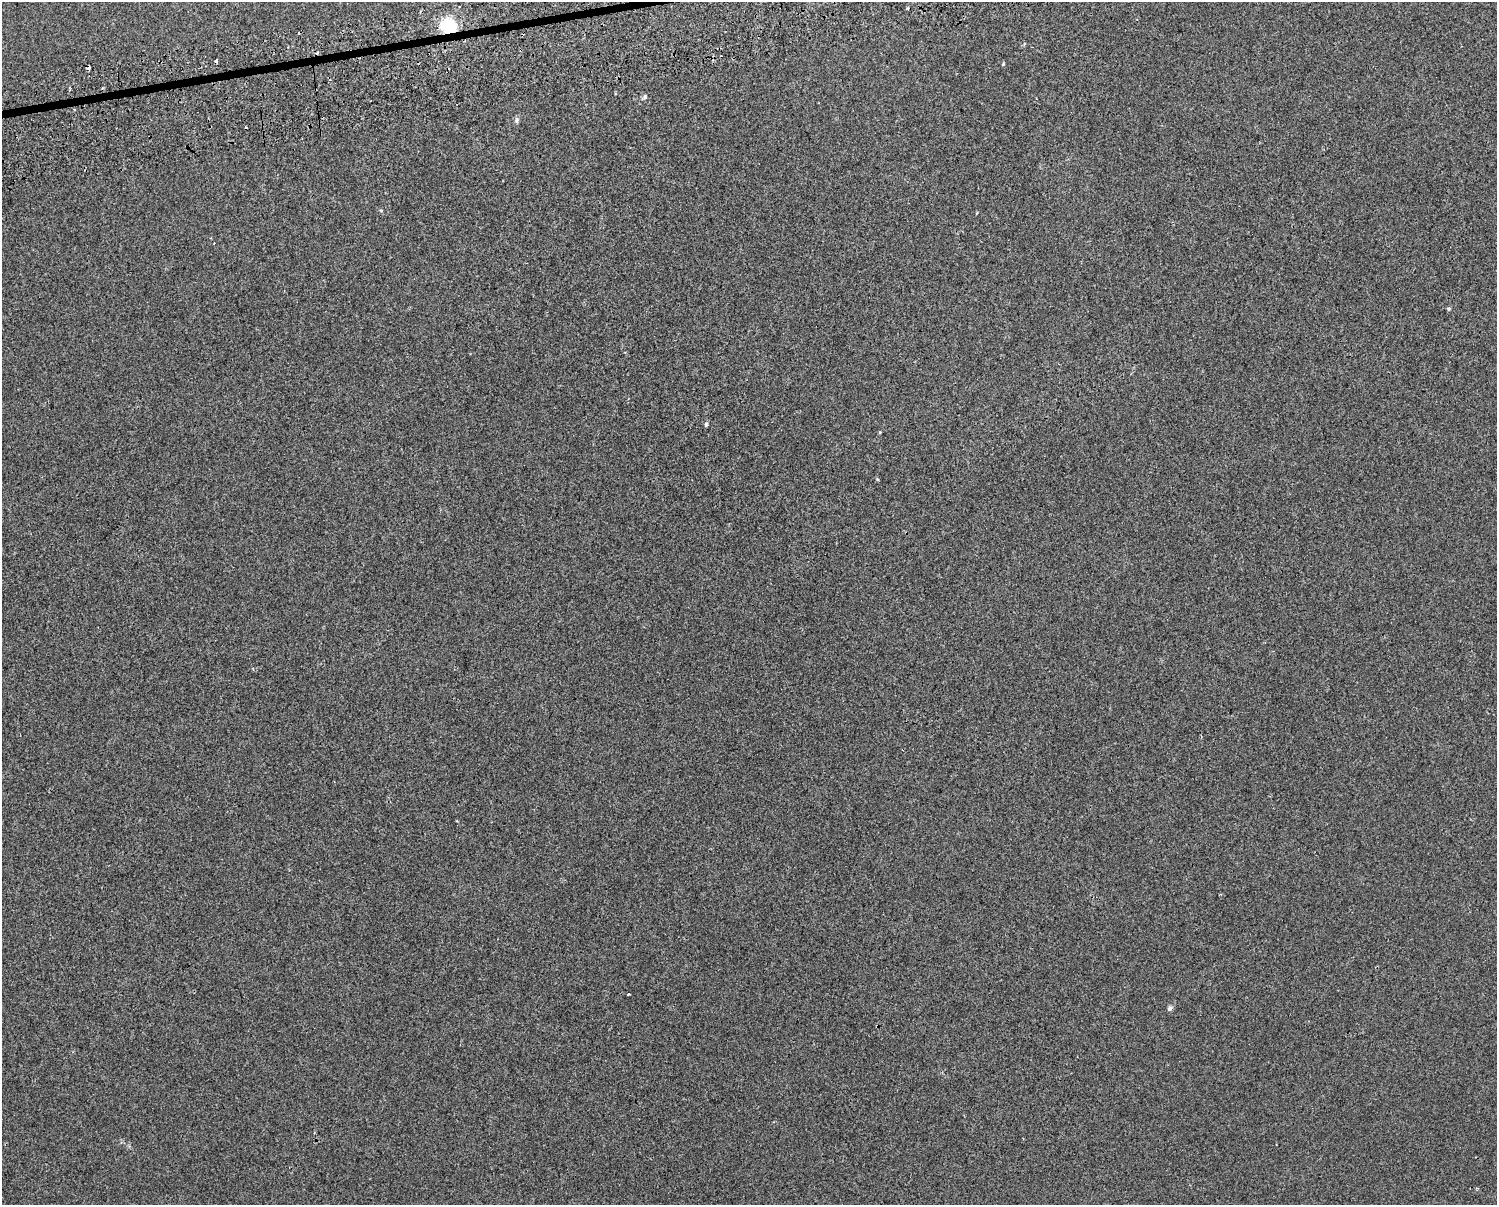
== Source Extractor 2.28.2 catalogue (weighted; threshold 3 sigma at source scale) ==
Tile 8 of 3 x 4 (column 2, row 3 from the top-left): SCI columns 1552-3046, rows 1242-2444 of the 4643 x 4891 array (HDU 1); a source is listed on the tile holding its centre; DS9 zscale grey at full resolution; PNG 1499 x 1207 px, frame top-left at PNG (2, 2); no overlay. Shown black and unused: <1% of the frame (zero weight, under 2 of 3 exposures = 3% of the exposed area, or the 3 px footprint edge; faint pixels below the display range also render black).
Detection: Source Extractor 2.28.2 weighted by HDU 2 'WHT'; one run over the whole footprint, this tile lists its part. Background 0.0013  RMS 0.0053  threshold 0.024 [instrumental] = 3 sigma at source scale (4.5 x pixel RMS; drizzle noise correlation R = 1.50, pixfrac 1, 0.0396/0.0396 arcsec/px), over >= 5 px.
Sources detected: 18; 5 cosmic-ray / hot-pixel residue — not listed; the other 13 listed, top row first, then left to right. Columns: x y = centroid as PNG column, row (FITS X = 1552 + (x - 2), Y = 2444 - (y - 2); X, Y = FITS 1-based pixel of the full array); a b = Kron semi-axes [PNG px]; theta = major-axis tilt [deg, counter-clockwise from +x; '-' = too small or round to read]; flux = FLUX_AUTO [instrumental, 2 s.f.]
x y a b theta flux
448 26 18 18 - 18
1003 64 4 3 - 0.48
88 68 4 4 - 8.1
645 97 6 5 - 1.2
74 110 3 3 - 0.69
517 120 9 5 81 1.3
381 210 5 3 - 0.48
1449 309 6 4 90 0.63
707 424 3 3 - 4.8
880 432 3 3 - 0.83
877 479 5 3 - 0.53
628 994 3 3 - 1.4
1169 1008 7 5 70 1.3
Overlapping masked pixels (flux is a lower limit): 3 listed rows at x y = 448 26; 88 68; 74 110